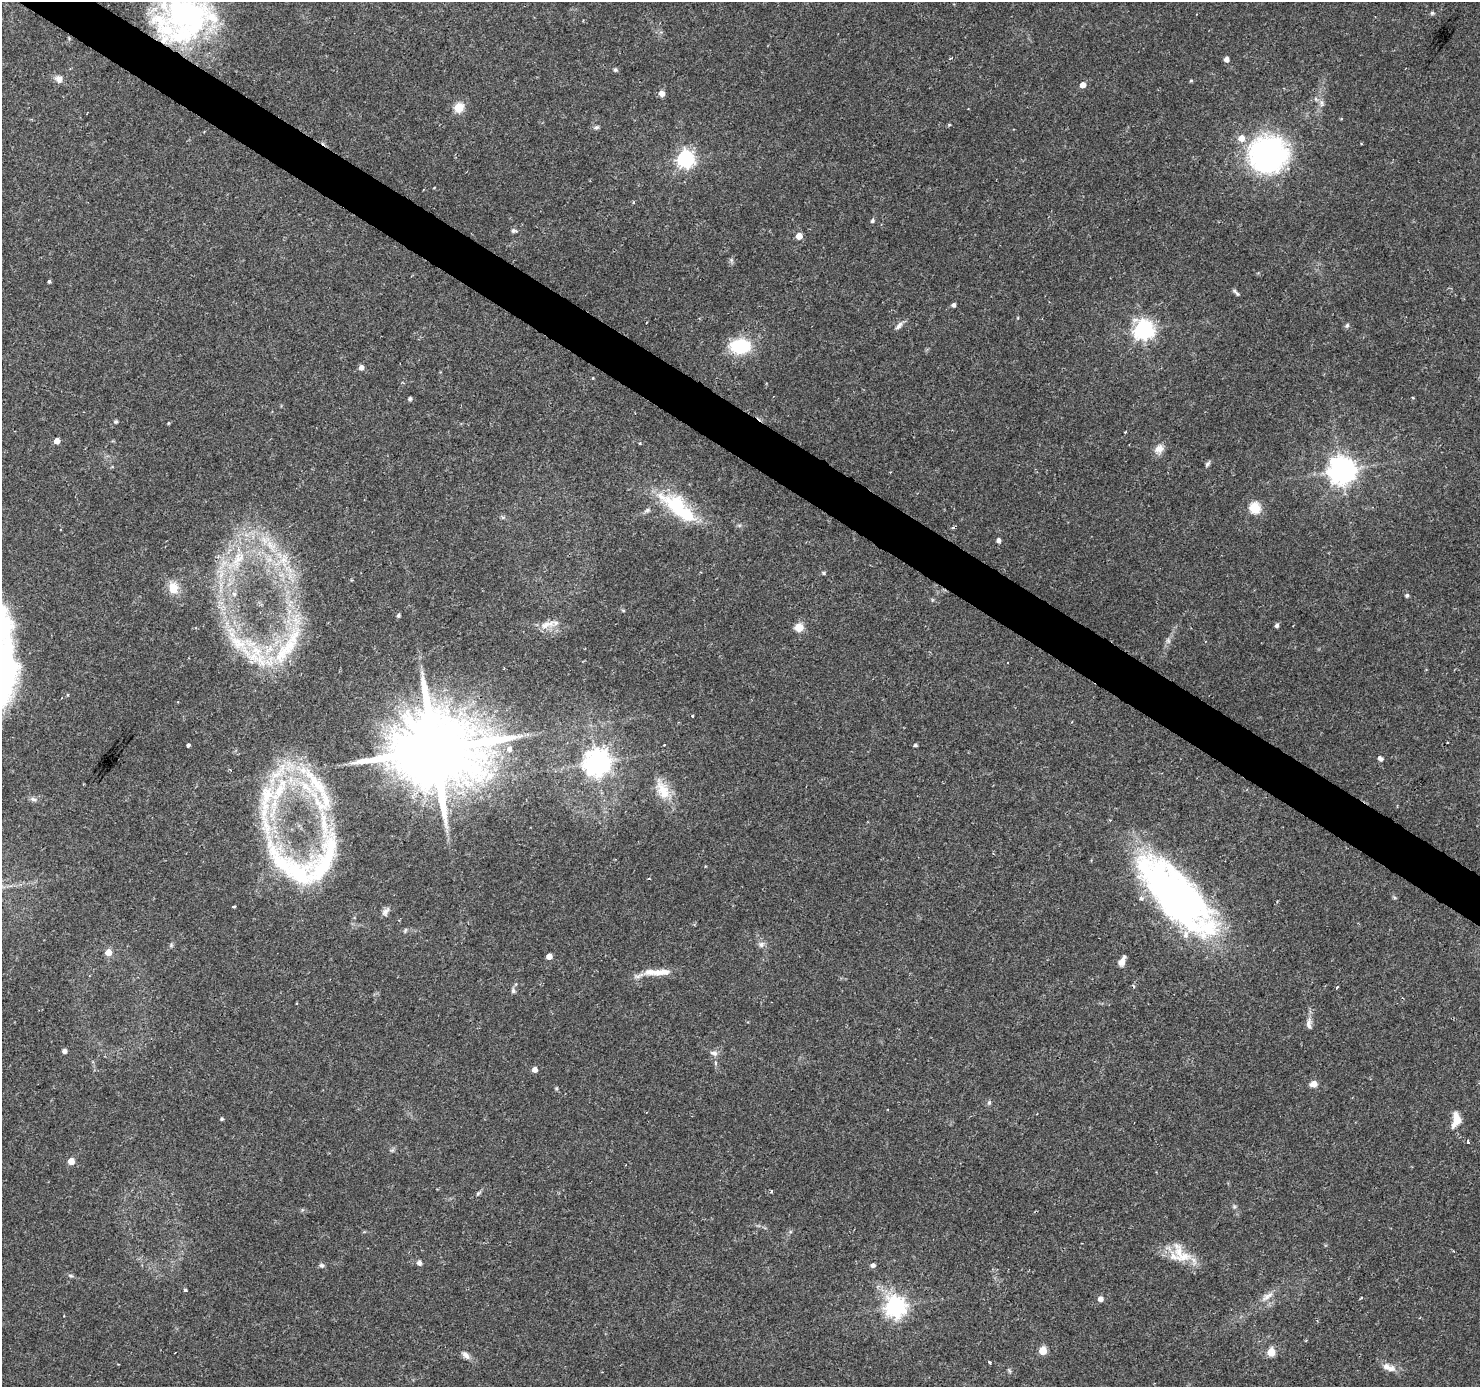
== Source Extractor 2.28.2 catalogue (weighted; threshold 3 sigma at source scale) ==
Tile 11 of 4 x 4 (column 3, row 3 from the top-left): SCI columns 2959-4436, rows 1572-2956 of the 5920 x 5979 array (HDU 1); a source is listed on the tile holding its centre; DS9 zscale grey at full resolution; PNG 1482 x 1389 px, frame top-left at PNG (2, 2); no overlay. Shown black and unused: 3% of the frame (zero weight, under 2 of 3 exposures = <1% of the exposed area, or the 3 px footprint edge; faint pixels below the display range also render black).
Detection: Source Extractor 2.28.2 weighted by HDU 2 'WHT'; one run over the whole footprint, this tile lists its part. Background 0.0376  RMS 0.0034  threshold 0.0153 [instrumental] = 3 sigma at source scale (4.5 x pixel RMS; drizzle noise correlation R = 1.50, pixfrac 1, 0.0396/0.0396 arcsec/px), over >= 5 px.
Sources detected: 136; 1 too faint to see at this stretch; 1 inside a brighter object's white glare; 5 cosmic-ray / hot-pixel residue — not listed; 14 inside a brighter listed object's ellipse — not listed separately; the other 115 listed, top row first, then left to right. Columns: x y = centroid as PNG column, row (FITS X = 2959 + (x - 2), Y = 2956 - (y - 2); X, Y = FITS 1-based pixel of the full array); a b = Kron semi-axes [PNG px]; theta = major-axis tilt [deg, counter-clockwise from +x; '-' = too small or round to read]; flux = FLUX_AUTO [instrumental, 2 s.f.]
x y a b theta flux
186 13 63 46 -4 80
1432 13 5 5 - 0.53
1226 59 4 4 - 2
615 70 6 5 - 0.57
59 79 11 9 -62 2
1191 81 5 4 - 0.37
1083 85 5 5 - 2.8
662 93 8 7 - 1.6
1316 99 7 5 -46 0.88
1322 103 9 5 -84 1.1
459 107 5 5 - 19
949 124 4 3 - 0.41
596 127 8 5 15 0.75
1241 138 6 6 - 3.6
1361 144 3 2 - 0.31
1268 155 25 24 - 120
686 159 7 7 - 110
872 221 5 5 - 0.65
514 231 7 6 - 0.76
799 236 5 5 - 4.3
731 260 7 4 -71 0.61
49 281 3 3 - 0.57
1237 294 7 5 -54 0.65
954 305 4 4 - 1.1
646 322 3 2 - 0.36
1347 325 7 5 63 0.63
899 326 13 6 50 1.4
1143 329 7 7 - 170
741 346 19 13 -2 19
361 367 5 4 - 1.9
1412 398 4 3 - 0.38
410 399 4 4 - 0.85
116 422 5 5 - 0.48
168 423 5 3 - 0.3
1125 432 3 3 - 0.24
57 441 5 4 - 3.2
640 443 3 3 - 0.33
1159 449 12 11 - 2.7
1207 464 8 5 52 0.74
1342 470 8 8 - 420
890 472 3 3 - 0.22
1255 508 5 5 - 29
680 509 56 17 -40 26
647 510 8 5 22 0.83
998 540 4 4 - 1.2
270 545 20 10 -49 6.5
238 560 30 14 56 13
284 561 14 13 - 6.1
824 573 5 4 - 0.44
173 588 15 12 -77 5
234 594 6 6 - 1
1407 595 5 4 - 0.69
623 610 6 3 -19 0.37
398 615 5 4 - 0.77
547 625 20 9 17 3.5
1277 625 5 4 - 0.95
799 627 5 5 - 12
238 643 37 17 -36 16
288 646 38 19 54 20
692 716 3 3 - 0.5
188 745 4 3 - 2.9
915 745 4 4 - 0.49
509 749 7 7 - 1.7
434 750 24 20 27 5200
1380 758 7 5 -39 1.2
596 762 8 8 - 380
303 770 31 13 -25 12
305 787 18 11 -55 7.3
279 790 81 16 68 28
663 790 28 16 -62 7.7
33 799 9 6 -11 1
324 863 99 37 76 40
283 865 88 17 -56 26
705 866 3 3 - 0.31
1176 896 100 37 -47 150
234 906 5 3 - 0.83
385 912 12 7 55 1.4
405 930 8 4 68 0.46
761 944 8 7 - 1.3
171 945 6 5 - 0.55
108 952 5 5 - 4.6
549 956 4 4 - 3.1
1122 961 11 6 63 2.5
660 972 31 8 3 5.1
1337 987 3 2 - 0.75
513 990 8 5 -89 0.84
1309 1024 15 7 -84 1.8
64 1051 4 4 - 1.6
714 1053 11 7 -12 1.4
535 1070 5 4 - 2.3
1313 1084 7 7 - 2.3
989 1102 6 5 - 0.61
222 1119 4 4 - 0.59
1456 1120 18 10 80 4.9
1468 1142 4 3 - 4.1
71 1161 5 4 - 4.7
771 1191 4 3 - 0.46
478 1193 6 4 44 0.52
1234 1206 6 5 - 0.61
1183 1257 25 12 13 6.5
419 1263 6 6 - 1.1
321 1265 7 6 - 0.76
873 1265 5 4 - 1.2
70 1276 8 4 -2 0.57
185 1290 3 3 - 1.5
1267 1296 20 7 36 2.8
1361 1298 3 3 - 0.34
1100 1299 5 5 - 2.1
895 1307 7 7 - 200
1043 1350 5 5 - 8.9
1271 1352 5 5 - 9.5
466 1355 12 6 -46 1.6
989 1362 3 3 - 1.2
1391 1369 12 8 2 2.1
1010 1371 7 4 -70 0.51
Overlapping masked pixels (flux is a lower limit): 1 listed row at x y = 434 750
Isophote crosses this tile's border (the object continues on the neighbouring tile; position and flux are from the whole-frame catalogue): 1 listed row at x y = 186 13